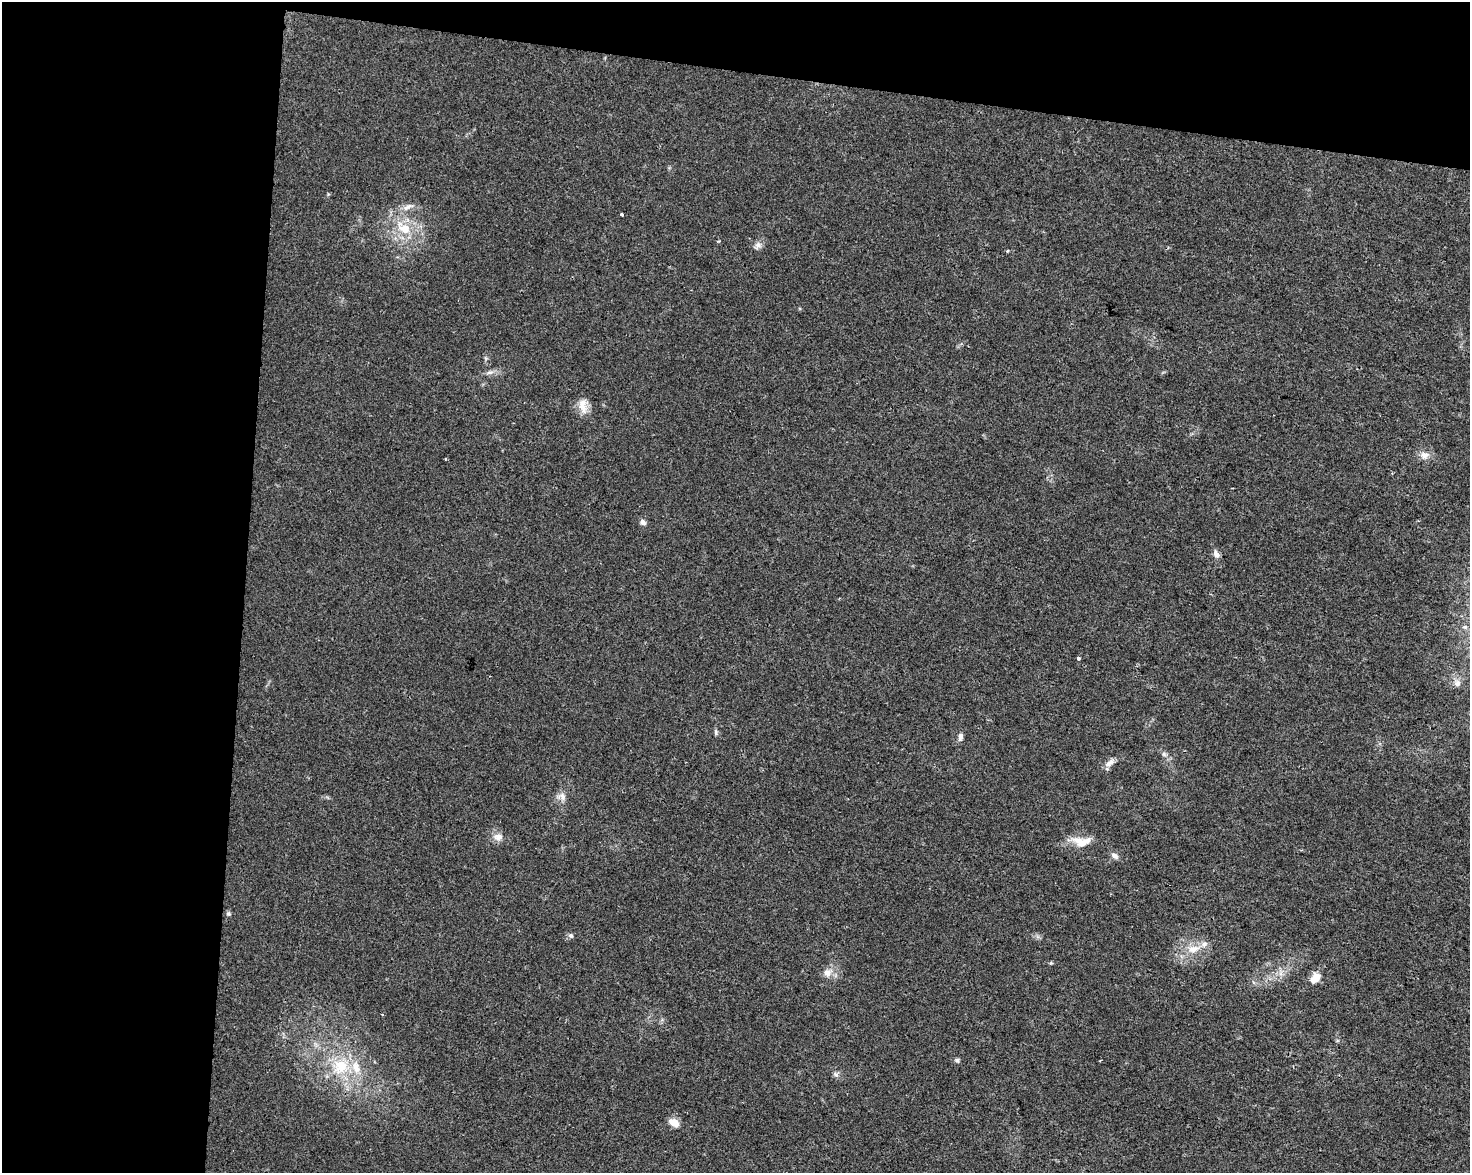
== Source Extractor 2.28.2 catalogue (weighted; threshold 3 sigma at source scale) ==
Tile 1 of 3 x 4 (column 1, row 1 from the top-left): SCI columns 285-1752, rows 3514-4684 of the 4915 x 4692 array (HDU 1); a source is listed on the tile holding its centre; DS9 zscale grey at full resolution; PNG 1472 x 1175 px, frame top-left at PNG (2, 2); no overlay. Shown black and unused: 23% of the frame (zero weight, under 2 of 3 exposures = <1% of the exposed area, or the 3 px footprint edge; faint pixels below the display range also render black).
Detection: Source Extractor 2.28.2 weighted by HDU 2 'WHT'; one run over the whole footprint, this tile lists its part. Background 0.0211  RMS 0.0045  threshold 0.0201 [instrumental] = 3 sigma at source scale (4.5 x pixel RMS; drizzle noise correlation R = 1.50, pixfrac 1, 0.0396/0.0396 arcsec/px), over >= 5 px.
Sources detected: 35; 3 inside a brighter listed object's ellipse — not listed separately; the other 32 listed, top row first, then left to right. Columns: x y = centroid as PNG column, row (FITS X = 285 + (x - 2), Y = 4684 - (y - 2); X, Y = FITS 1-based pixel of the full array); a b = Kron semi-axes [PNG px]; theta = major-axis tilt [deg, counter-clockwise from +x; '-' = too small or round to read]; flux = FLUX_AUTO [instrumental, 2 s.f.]
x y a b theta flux
408 207 17 6 27 3
622 214 3 3 - 0.75
404 228 26 14 -32 14
758 245 12 8 47 2.2
1007 251 5 3 - 0.46
490 372 11 4 5 1.6
583 406 21 11 -85 5.2
1424 455 12 10 1 3.2
445 459 3 2 - 0.42
643 522 7 6 - 1.7
1216 554 11 7 -65 2.2
1465 626 5 5 - 1.6
1078 658 4 3 - 1.6
1457 683 9 8 - 2.1
716 732 8 4 -82 0.85
960 737 10 6 80 1.7
1164 754 7 5 -46 1.1
1109 763 16 7 40 2.8
562 796 11 10 - 2.9
498 837 13 10 6 3.3
1080 842 22 13 -28 6.7
1115 855 11 7 -42 1.9
228 914 6 6 - 0.85
571 935 7 7 - 1.1
1193 949 18 11 12 6.7
827 972 12 11 - 3.8
1315 978 16 11 51 4.6
382 1014 3 2 - 0.41
957 1060 6 5 - 0.99
340 1066 24 22 27 18
835 1074 6 5 - 1
674 1122 11 8 -26 4.4